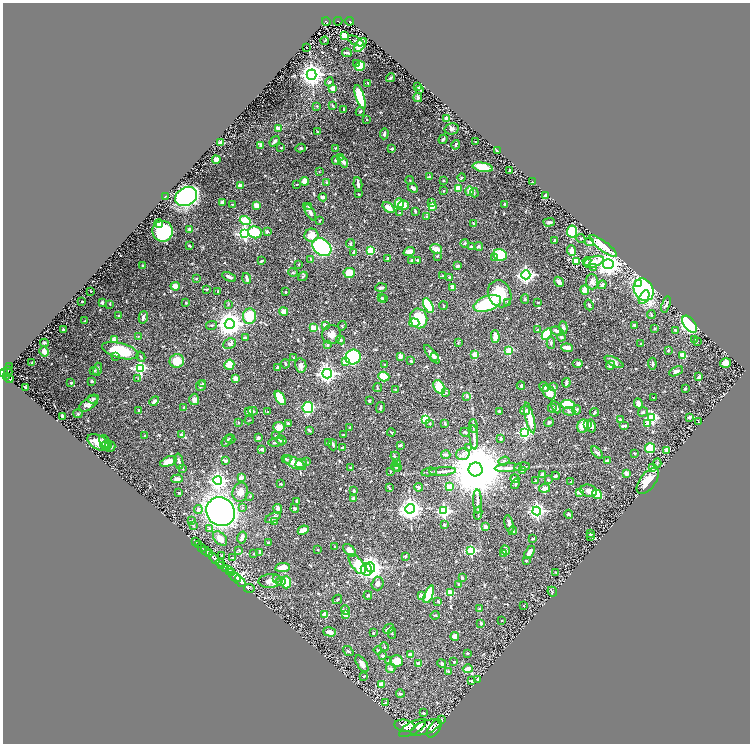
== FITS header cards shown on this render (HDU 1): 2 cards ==
NAXIS1  =                 1495
NAXIS2  =                 1483

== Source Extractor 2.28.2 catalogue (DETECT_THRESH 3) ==
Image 1495 x 1483 px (HDU 1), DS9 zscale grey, zoomed out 1/2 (1 PNG px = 2 x 2 image px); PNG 752 x 746 px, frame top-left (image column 2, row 1482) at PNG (3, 3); each listed source drawn as its Kron ellipse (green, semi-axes under 4 px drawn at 4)
Background 0.584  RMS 0.018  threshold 0.0531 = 3 sigma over >= 5 px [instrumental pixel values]
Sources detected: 711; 41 cannot appear on this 1/2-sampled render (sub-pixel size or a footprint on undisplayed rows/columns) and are neither listed nor drawn; of the other 670, the 500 brightest by FLUX_AUTO listed and drawn (170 fainter detections omitted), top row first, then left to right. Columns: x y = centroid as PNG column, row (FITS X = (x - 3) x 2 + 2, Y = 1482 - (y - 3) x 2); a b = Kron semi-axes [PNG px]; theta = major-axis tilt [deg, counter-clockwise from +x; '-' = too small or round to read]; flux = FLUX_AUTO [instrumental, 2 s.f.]
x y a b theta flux
326 21 4 3 - 160
338 21 4 2 - 100
350 21 4 2 - 140
344 35 4 3 - 47
325 41 4 3 - 2.6
356 41 8 3 -27 5.1
360 45 8 4 52 42
306 47 2 2 - 3.6
347 53 5 2 - 9.3
356 64 2 2 - 3.1
360 66 5 4 - 53
311 75 5 5 - 3100
391 78 4 3 - 5.4
329 82 4 3 - 7
368 83 3 2 - 4.7
417 86 3 2 - 2.9
333 88 2 2 - 76
419 89 3 2 - 7.9
360 97 12 4 -71 200
418 98 4 3 - 13
333 105 4 2 - 4.8
317 106 3 2 - 3.9
344 109 3 2 - 3.1
360 111 5 3 - 5.1
447 118 4 3 - 19
367 119 2 2 - 5.4
278 128 2 2 - 47
452 129 7 5 14 8.6
317 131 2 2 - 2.9
384 134 5 3 - 9.9
443 139 5 3 - 7.8
275 141 6 3 51 14
476 142 2 2 - 3.4
220 143 2 2 - 58
261 145 2 2 - 20
456 145 5 3 - 5.5
281 148 3 2 - 2.8
301 148 5 3 - 3.9
335 148 2 2 - 3.3
392 149 2 2 - 18
497 151 2 2 - 9.5
340 158 4 3 - 3.8
216 160 4 3 - 17
336 160 4 3 - 6.6
343 161 6 3 -53 20
483 167 10 4 -11 67
510 170 3 2 - 5.4
319 172 3 3 - 2.6
429 177 3 3 - 3
462 177 4 2 - 3.2
443 180 2 2 - 3.9
305 181 4 4 - 43
410 181 4 2 - 2.8
533 182 2 2 - 3
327 183 3 3 - 7.9
297 184 3 2 - 2.6
358 184 7 2 -84 12
240 185 2 2 - 57
413 188 5 3 - 13
458 188 3 2 - 62
444 191 2 2 - 4.3
469 191 4 2 - 44
474 193 4 3 - 3.8
359 194 2 2 - 3.7
186 196 11 9 31 780
546 196 4 3 - 13
165 197 3 2 - 4.2
323 197 4 3 - 10
222 202 2 2 - 31
399 203 5 4 - 43
431 203 3 3 - 4.7
232 204 2 2 - 4.9
504 204 2 2 - 4.5
403 205 5 4 - 39
256 206 4 3 - 36
308 206 4 3 - 3.2
432 206 2 2 - 84
389 208 7 4 -39 37
415 211 3 2 - 5
310 212 10 4 -58 15
400 213 2 2 - 2.9
426 217 3 2 - 4
245 221 5 4 - 97
320 221 3 2 - 2.7
549 222 5 3 - 8.2
159 223 4 3 - 12
473 223 3 3 - 4
190 229 2 2 - 35
163 231 10 10 - 250
267 231 2 2 - 19
255 232 7 6 - 120
572 232 6 5 - 240
245 233 4 4 - 660
311 235 7 6 - 42
581 238 4 4 - 4.3
555 241 4 2 - 16
589 242 4 4 - 11
350 243 4 3 - 6.5
465 243 4 3 - 4.6
189 246 3 2 - 6
479 246 4 3 - 5.1
603 246 16 5 -37 39
322 247 10 8 -39 930
471 247 2 2 - 7.6
436 249 6 4 -23 34
370 251 3 3 - 73
572 251 5 4 - 24
353 252 3 2 - 3.2
409 252 6 3 19 33
500 255 7 5 -22 140
437 256 2 2 - 6.3
388 258 3 3 - 8.3
494 258 3 2 - 9.5
311 259 3 2 - 2.9
412 260 4 3 - 3.5
417 260 2 2 - 13
261 261 3 2 - 4.8
576 261 3 3 - 120
587 261 4 2 - 3
594 262 10 5 19 44
299 264 3 2 - 2.8
608 264 5 5 - 2900
143 266 3 2 - 6.7
458 266 4 3 - 8.3
594 268 4 3 - 5.3
293 273 5 3 - 3.7
349 273 6 5 - 61
442 275 3 3 - 2.7
526 275 4 4 - 1200
303 276 5 2 - 3.9
229 277 7 3 -25 14
449 277 3 2 - 3.4
247 278 5 2 - 15
196 279 3 3 - 3.3
559 282 5 3 - 15
592 282 7 6 - 15
638 283 4 3 - 82
602 285 5 3 - 8.1
175 286 4 3 - 39
381 287 6 3 4 9.4
452 287 4 3 - 16
207 289 3 2 - 3
585 290 5 4 - 46
644 290 12 9 -62 650
91 291 2 2 - 3.3
218 291 2 2 - 3.6
286 292 2 2 - 3.8
500 294 14 11 -67 110
644 297 7 4 61 52
382 298 3 3 - 6.8
384 299 3 2 - 5.2
525 299 5 3 - 3.6
82 302 2 2 - 9.4
102 302 2 2 - 33
507 302 4 3 - 6.3
538 302 3 2 - 3
186 303 3 2 - 2.9
487 303 14 7 20 200
110 304 2 2 - 2.7
228 304 4 2 - 2.8
666 304 8 3 75 6
428 305 8 4 -60 190
589 305 5 3 - 6.2
443 306 4 2 - 3.5
283 312 5 3 - 15
119 315 2 2 - 12
651 315 4 3 - 3.4
250 316 8 6 80 120
143 317 6 3 76 8.4
419 318 10 8 -71 170
85 321 3 3 - 3.6
414 323 5 3 - 81
230 324 5 5 - 4000
689 324 10 5 -53 680
212 325 5 3 - 3.9
325 325 3 3 - 13
634 325 3 3 - 8.8
342 326 5 3 - 3.2
314 328 4 3 - 46
563 328 6 4 -85 7.7
655 328 3 3 - 3.2
63 329 2 2 - 3.5
538 330 2 2 - 5.8
675 330 4 3 - 2.6
557 331 6 4 -18 13
332 334 9 9 - 23
547 334 6 4 56 130
495 336 6 3 -89 40
138 337 4 3 - 3
245 337 3 3 - 4
561 337 4 3 - 7.3
694 339 4 3 - 3.3
115 340 2 2 - 42
341 340 4 4 - 4.7
697 341 3 2 - 3
44 343 4 3 - 5.2
458 343 4 3 - 2.8
551 343 6 3 89 5.3
230 344 6 5 - 11
328 344 3 3 - 6.3
640 344 2 2 - 3.7
567 348 6 3 -6 30
668 350 4 3 - 3.2
120 351 19 7 -15 150
509 351 3 3 - 140
44 352 5 4 - 23
432 354 11 4 -53 18
475 354 3 2 - 91
683 355 3 3 - 40
115 356 2 2 - 12
400 356 4 3 - 14
141 357 5 3 - 3.7
293 357 4 3 - 3.3
353 357 8 7 - 460
435 357 4 4 - 5.4
177 361 7 6 - 57
411 361 2 2 - 7.6
345 362 2 2 - 41
614 362 10 4 -26 18
32 363 3 2 - 3.7
726 363 5 4 - 25
285 364 5 3 - 5.8
385 364 3 2 - 3.8
578 364 5 4 - 9.8
652 364 6 2 -87 5.7
229 365 5 5 - 52
301 365 7 5 -81 16
610 365 5 3 - 16
9 366 2 1 - 17
278 367 3 3 - 8.2
140 368 4 4 - 440
97 369 7 4 75 9.5
8 371 5 3 - 560
94 371 4 3 - 4.1
676 371 7 4 26 11
4 373 4 2 - 480
327 374 5 4 - 1500
7 376 2 2 - 180
384 376 5 4 - 89
699 377 4 3 - 6.9
236 378 3 3 - 32
9 379 4 2 - 220
138 379 4 3 - 3.1
92 381 3 2 - 6.3
71 383 2 2 - 12
566 383 5 3 - 11
203 384 3 3 - 4.1
521 385 4 3 - 5.3
201 386 5 4 - 8.8
554 386 3 2 - 3.9
26 387 3 2 - 4.6
439 387 8 5 -58 97
544 387 5 4 - 9
378 388 4 3 - 3.5
685 389 3 2 - 6.2
396 390 2 2 - 4.4
446 392 3 3 - 3.8
549 392 8 5 -51 50
467 396 2 2 - 22
280 398 8 4 -59 99
653 398 2 2 - 3.2
93 399 6 4 19 5.3
194 399 6 5 - 16
154 401 5 3 - 7.5
369 401 3 3 - 4.6
638 403 5 3 - 17
89 404 11 5 36 21
568 404 7 4 -3 160
184 407 3 3 - 3.4
308 407 5 5 - 280
556 407 7 3 -64 12
380 408 5 2 - 5.3
552 408 4 3 - 3.3
138 410 3 2 - 3.1
576 410 5 3 - 7.3
253 411 5 4 - 5.4
499 411 3 2 - 2.6
525 411 5 4 - 9.3
569 411 6 3 -2 5.6
249 412 2 2 - 42
268 412 2 2 - 5.2
594 412 4 3 - 3.7
643 412 5 3 - 5.8
78 414 5 3 - 3.7
62 416 3 2 - 13
690 417 4 3 - 9.7
530 418 16 4 -76 75
652 418 4 3 - 290
425 419 3 3 - 200
620 419 3 2 - 4.1
249 420 4 2 - 2.7
238 422 3 2 - 2.8
549 422 5 3 - 6
698 422 4 2 - 3
288 423 3 3 - 5.1
445 423 4 2 - 5.8
647 423 4 2 - 45
430 424 3 3 - 5.6
587 425 4 3 - 28
473 426 7 3 -86 5.1
583 426 7 5 67 70
591 426 7 4 -80 13
624 426 5 2 - 7.5
279 427 6 5 - 33
350 427 4 2 - 3.7
309 430 3 2 - 4.9
391 432 4 2 - 3.4
465 432 5 3 - 4.1
525 432 4 4 - 600
181 434 2 2 - 18
145 435 3 3 - 3.1
343 435 2 2 - 2.6
276 436 2 2 - 7.3
474 437 12 3 -86 14
258 438 3 3 - 13
501 438 3 3 - 5
230 439 5 2 - 3.3
227 440 7 3 56 7
281 440 5 3 - 20
105 441 7 5 -49 8.2
98 442 11 6 -29 58
276 442 8 3 5 9.7
328 442 3 3 - 5.1
106 445 6 4 1 5.8
333 445 6 3 -74 7.3
401 445 2 2 - 18
110 447 5 5 - 7.3
468 447 3 3 - 4.2
343 448 3 3 - 6.7
650 448 5 5 - 130
262 449 3 3 - 6.5
667 450 4 3 - 41
597 453 7 4 -43 7.3
634 453 2 2 - 3.9
463 454 7 6 - 14
446 455 4 3 - 8.8
395 457 5 2 - 3.4
286 459 5 3 - 4.9
607 460 4 3 - 7.1
168 461 9 4 21 32
179 461 8 3 -78 8.4
225 461 2 2 - 19
504 461 6 2 20 4
306 462 4 3 - 3.3
397 462 3 3 - 6.4
295 463 12 5 -24 55
301 463 6 3 11 11
657 463 4 3 - 4.4
350 467 3 2 - 2.8
396 467 5 3 - 6.3
522 467 8 3 9 6.8
398 468 3 2 - 2.7
508 468 13 4 4 19
652 468 2 2 - 30
183 469 2 2 - 3.6
476 469 7 7 - 38000
522 470 3 2 - 4.4
390 471 4 3 - 3.5
443 471 13 3 4 14
429 472 8 2 10 3.7
626 473 3 3 - 24
543 475 4 3 - 8.9
556 476 4 2 - 5.9
241 478 2 2 - 44
177 479 5 3 - 16
515 479 5 3 - 7.8
536 480 4 3 - 3.8
548 480 2 2 - 6.3
218 481 4 4 - 1000
648 481 15 7 52 64
571 482 4 2 - 4.2
281 484 3 3 - 4.2
515 484 5 4 - 4.5
419 487 4 4 - 8.2
449 487 3 3 - 39
389 488 3 2 - 4.8
545 488 5 3 - 26
354 491 2 2 - 17
589 491 8 6 -16 21
240 492 9 7 72 28
579 492 2 2 - 49
179 493 3 2 - 5.2
597 494 5 4 - 81
250 496 4 3 - 2.9
353 499 2 2 - 39
297 501 3 2 - 11
477 501 12 3 -89 14
242 507 3 3 - 6
295 508 4 4 - 6.1
278 509 5 3 - 13
410 509 5 5 - 2600
198 510 4 4 - 12
444 511 4 4 - 590
537 511 4 4 - 920
221 512 15 13 -45 1900
478 513 6 2 78 2.9
569 514 4 3 - 8
273 518 9 3 27 17
192 521 3 3 - 3.6
274 521 3 3 - 2.6
509 524 9 3 -78 14
444 525 3 2 - 12
193 526 3 3 - 3.5
485 526 3 3 - 15
209 529 3 3 - 9.4
303 530 6 3 23 39
513 531 4 4 - 7.3
590 534 2 2 - 5.4
590 537 2 2 - 3.6
220 538 8 5 -48 36
242 538 6 4 77 11
533 539 3 2 - 5
195 542 2 1 - 32
268 543 3 3 - 5.6
198 545 3 2 - 210
335 546 3 3 - 2.8
202 548 2 2 - 220
239 550 2 2 - 6.9
318 550 2 2 - 3
349 550 8 4 -44 18
471 550 3 3 - 310
505 550 5 4 - 7.3
207 552 6 3 -36 1200
260 552 4 3 - 8.5
529 552 7 3 59 25
504 553 4 3 - 21
209 554 3 1 - 380
254 554 3 3 - 2.8
222 555 2 2 - 7.8
405 556 2 2 - 17
214 558 6 3 -50 2200
233 558 2 2 - 15
526 561 2 2 - 7.9
220 563 4 3 - 890
357 564 12 5 -52 190
222 565 2 1 - 250
282 567 7 3 7 48
371 567 5 4 - 2200
226 569 4 2 - 600
366 569 6 5 - 280
229 570 4 2 - 430
556 572 3 2 - 2.6
232 573 4 2 - 350
235 577 6 2 -36 1800
277 578 4 3 - 3.2
462 578 3 2 - 7.3
240 581 6 3 -46 1900
270 581 12 7 4 29
281 581 5 4 - 13
286 582 6 5 - 87
377 584 7 6 - 15
459 584 3 3 - 6.8
249 588 5 2 - 120
552 592 5 3 - 3.2
450 593 3 3 - 100
429 594 9 3 68 180
368 595 4 3 - 6.1
422 596 3 2 - 43
337 599 5 3 - 4.2
438 601 4 3 - 5.7
523 606 2 2 - 3.1
480 609 2 2 - 17
345 610 5 3 - 3.8
325 614 2 2 - 68
346 615 2 2 - 41
435 615 4 3 - 3.3
502 620 2 2 - 3.6
481 623 3 3 - 5.3
388 629 6 3 41 10
330 632 6 4 -17 19
373 633 2 2 - 6
392 633 5 3 - 3.3
455 636 4 4 - 24
384 647 4 2 - 4
378 650 4 3 - 3
348 651 6 2 -39 4.7
467 653 2 2 - 7.5
410 655 3 2 - 23
382 656 4 3 - 7.3
388 661 4 3 - 3.8
397 661 6 5 - 53
454 662 2 2 - 7.8
442 663 4 4 - 8.7
362 664 9 5 -57 20
419 664 3 3 - 14
391 668 5 3 - 8.9
468 669 5 3 - 30
448 671 3 3 - 3.8
364 676 3 2 - 3.1
478 679 2 2 - 6.7
471 681 2 2 - 7.2
381 684 2 2 - 58
400 694 4 3 - 4.4
385 703 2 2 - 16
424 713 3 2 - 5.2
442 719 3 3 - 2.7
404 726 10 6 -12 5200
425 727 16 6 20 6700
413 728 15 6 29 7300
434 728 10 5 56 4200
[170 fainter detections neither listed nor drawn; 41 sub-pixel or undisplayed-footprint detections neither listed nor drawn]